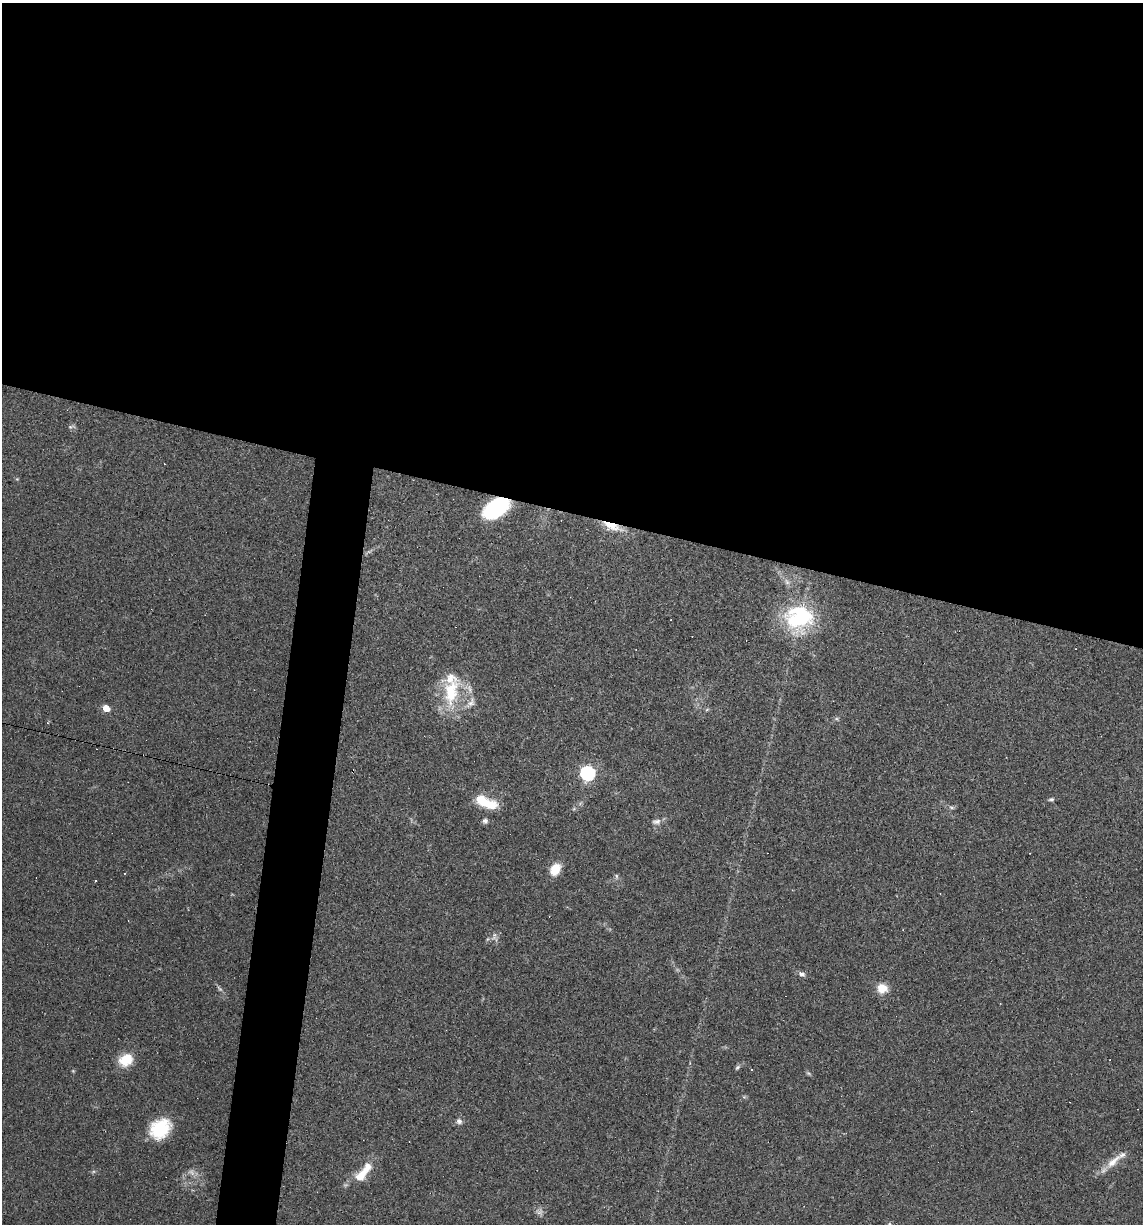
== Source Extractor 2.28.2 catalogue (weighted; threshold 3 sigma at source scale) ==
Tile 3 of 4 x 4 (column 3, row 1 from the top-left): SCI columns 2395-3535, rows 3666-4887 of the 4907 x 4887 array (HDU 1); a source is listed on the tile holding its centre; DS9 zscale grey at full resolution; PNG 1145 x 1226 px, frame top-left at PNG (2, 3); no overlay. Shown black and unused: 45% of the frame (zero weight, under 3 of 4 exposures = <1% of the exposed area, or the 3 px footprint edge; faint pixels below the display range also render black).
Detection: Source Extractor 2.28.2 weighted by HDU 2 'WHT'; one run over the whole footprint, this tile lists its part. Background 0.0582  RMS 0.0049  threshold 0.022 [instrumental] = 3 sigma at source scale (4.5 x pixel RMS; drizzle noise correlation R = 1.50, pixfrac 1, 0.05/0.05 arcsec/px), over >= 5 px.
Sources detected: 41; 1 too faint to see at this stretch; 7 cosmic-ray / hot-pixel residue — not listed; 4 inside a brighter listed object's ellipse — not listed separately; the other 29 listed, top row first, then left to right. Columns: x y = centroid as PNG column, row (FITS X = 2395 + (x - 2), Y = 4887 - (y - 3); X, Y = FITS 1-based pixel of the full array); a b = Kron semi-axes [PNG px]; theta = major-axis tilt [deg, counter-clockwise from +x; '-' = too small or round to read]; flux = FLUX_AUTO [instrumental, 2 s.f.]
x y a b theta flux
71 427 11 5 4 1.1
496 508 27 15 30 39
612 526 29 9 -20 8.8
799 618 33 30 14 45
451 692 42 21 79 26
471 703 19 9 52 4.1
106 708 5 4 - 8.6
707 709 6 4 20 0.61
588 773 7 6 - 99
1051 799 7 5 3 0.96
485 802 27 11 -23 14
952 807 8 4 -9 0.98
485 821 7 7 - 1.3
656 822 12 7 8 2.2
555 869 12 9 58 8.9
616 876 8 5 -82 0.96
96 880 3 3 - 4.6
494 938 13 8 -28 2.2
801 974 9 6 -28 1.8
882 988 11 10 - 7.1
126 1060 17 13 31 11
737 1067 8 5 45 1
808 1073 7 4 -31 0.76
459 1121 8 7 - 1.7
160 1129 22 17 41 23
1113 1161 27 9 42 7
191 1172 12 7 -34 2.3
361 1175 25 12 47 9.5
539 1212 11 8 15 2
Overlapping masked pixels (flux is a lower limit): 2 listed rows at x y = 496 508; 612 526